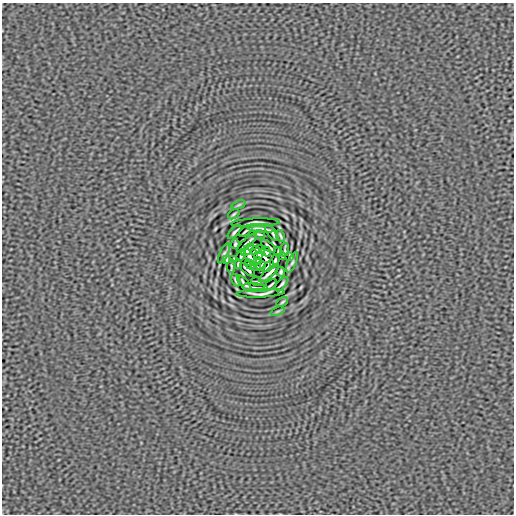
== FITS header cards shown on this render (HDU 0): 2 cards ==
NAXIS1  =                  512
NAXIS2  =                  512

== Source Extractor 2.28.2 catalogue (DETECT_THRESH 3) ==
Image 512 x 512 px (HDU 0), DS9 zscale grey, 1 PNG px = 1 image px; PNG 516 x 516 px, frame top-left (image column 1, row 512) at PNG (2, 3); each listed source drawn as its Kron ellipse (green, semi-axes under 4 px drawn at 4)
Background 8.68e-09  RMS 9.7e-07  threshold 2.90e-06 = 3 sigma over >= 5 px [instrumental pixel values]
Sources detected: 48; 1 with non-positive FLUX_AUTO (blend fragments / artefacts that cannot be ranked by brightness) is neither listed nor drawn; the other 47 listed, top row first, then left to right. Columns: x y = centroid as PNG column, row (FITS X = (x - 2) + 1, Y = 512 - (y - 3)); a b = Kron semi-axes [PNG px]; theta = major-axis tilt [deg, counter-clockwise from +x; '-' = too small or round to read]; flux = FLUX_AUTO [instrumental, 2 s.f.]
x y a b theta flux
239 205 7 3 21 8.2e-05
234 214 6 3 36 9.2e-05
256 223 24 4 2 6.4e-05
261 228 13 2 -5 2.1e-04
246 231 7 2 37 1.2e-04
235 232 9 2 46 1.4e-04
272 233 10 3 -51 1.3e-04
259 234 5 2 - 8.6e-05
280 236 6 2 -64 9.9e-05
247 243 13 2 43 2.3e-04
235 244 5 3 - 1.1e-04
268 246 9 2 -40 1.6e-04
260 249 4 2 - 7.0e-05
248 250 7 2 44 1.6e-04
255 250 5 2 - 8.1e-05
285 250 6 2 85 8.2e-05
266 252 5 3 - 1.4e-04
278 252 5 2 - 7.8e-05
224 253 11 4 66 1.5e-04
241 255 6 2 68 1.3e-04
259 255 4 3 - 1.2e-04
250 257 9 3 -56 2.8e-05
282 257 4 2 - 7.6e-05
290 257 4 2 - 8.5e-05
226 259 4 2 - 8.6e-05
234 259 4 2 - 7.6e-05
257 261 4 3 - 1.2e-04
275 261 7 2 64 1.2e-04
292 263 11 4 66 1.6e-04
238 264 5 2 - 7.8e-05
250 264 5 3 - 1.4e-04
231 266 6 2 85 8.2e-05
261 266 5 2 - 8.1e-05
268 266 7 3 46 1.2e-04
256 267 4 2 - 7.0e-05
248 270 9 2 -40 1.6e-04
281 272 5 3 - 1.1e-04
269 273 13 2 43 2.3e-04
236 280 6 2 -64 9.9e-05
257 282 5 2 - 8.6e-05
244 283 10 3 -51 1.3e-04
281 284 9 2 46 1.4e-04
270 285 7 2 37 1.2e-04
255 288 13 2 -5 2.1e-04
260 293 24 4 2 6.6e-05
282 302 6 3 36 9.2e-05
277 311 7 3 21 8.2e-05
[1 non-positive-flux detection neither listed nor drawn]